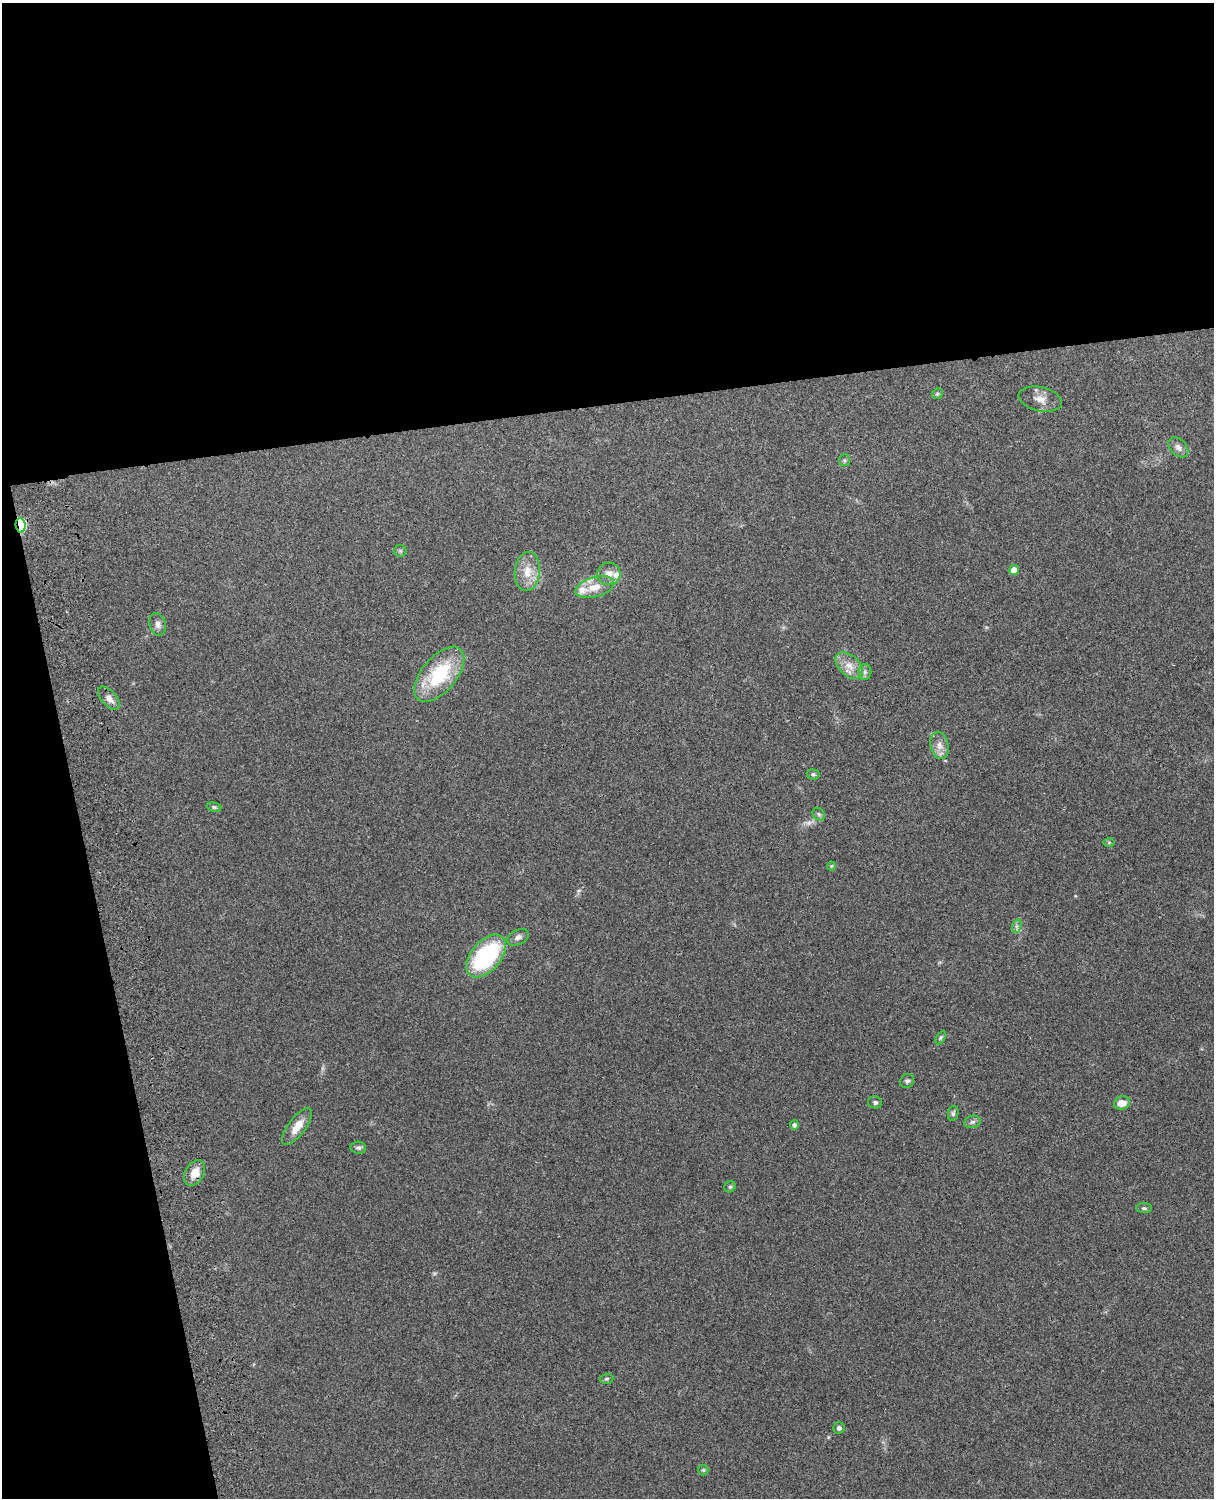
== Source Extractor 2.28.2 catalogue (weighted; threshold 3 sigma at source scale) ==
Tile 1 of 4 x 3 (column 1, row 1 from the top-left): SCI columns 119-1330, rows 3155-4650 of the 5088 x 4927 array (HDU 1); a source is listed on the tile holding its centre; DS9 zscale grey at full resolution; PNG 1216 x 1500 px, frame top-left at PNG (2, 3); each listed source drawn as its Kron ellipse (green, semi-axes under 4 px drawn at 4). Shown black and unused: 33% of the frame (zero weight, under 3 of 4 exposures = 6% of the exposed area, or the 3 px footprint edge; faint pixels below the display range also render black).
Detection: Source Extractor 2.28.2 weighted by HDU 2 'WHT'; one run over the whole footprint, this tile lists its part. Background 0.217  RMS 0.0083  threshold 0.0375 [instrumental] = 3 sigma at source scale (4.5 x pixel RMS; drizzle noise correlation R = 1.50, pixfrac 1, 0.05/0.05 arcsec/px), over >= 5 px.
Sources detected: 42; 1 too faint to see at this stretch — neither listed nor drawn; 2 inside a brighter listed object's ellipse — not listed separately; the other 39 listed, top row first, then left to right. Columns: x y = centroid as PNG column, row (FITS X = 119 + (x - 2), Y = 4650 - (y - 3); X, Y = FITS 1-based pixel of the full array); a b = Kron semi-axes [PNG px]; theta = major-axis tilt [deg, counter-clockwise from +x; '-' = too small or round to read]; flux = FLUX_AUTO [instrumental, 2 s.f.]
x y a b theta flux
937 394 5 5 - 1.6
1040 399 22 12 -13 9
1178 447 11 8 -45 4.4
844 460 6 5 - 1.5
21 525 7 5 -83 84
400 551 6 6 - 1.5
1014 570 5 4 - 9.9
527 572 20 12 83 14
609 574 11 11 - 7.2
595 587 20 10 16 13
158 624 11 8 -75 4.2
849 666 16 10 -44 9.9
865 672 8 6 89 2.6
439 674 33 17 50 56
109 698 14 7 -48 5.9
939 745 14 9 -78 6.1
813 774 6 5 - 1.5
214 807 7 5 -9 1.4
819 814 7 5 -45 1.6
1109 842 6 4 -1 1
831 866 4 4 - 0.85
1017 926 7 4 71 2
518 937 11 7 27 4
486 956 25 14 49 87
941 1037 7 4 59 1.5
907 1081 7 6 - 2.3
875 1102 7 6 - 2
1122 1103 8 6 16 8.6
953 1113 8 5 80 1.7
972 1122 8 6 15 2.6
794 1125 4 4 - 3
297 1126 22 8 53 12
358 1148 8 6 -4 2
194 1173 14 9 59 10
730 1187 6 5 - 1.4
1144 1208 8 5 -1 1.6
607 1379 7 5 4 1.5
839 1428 6 5 - 2.1
703 1470 5 5 - 1.2
Overlapping masked pixels (flux is a lower limit): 2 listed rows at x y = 21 525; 194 1173